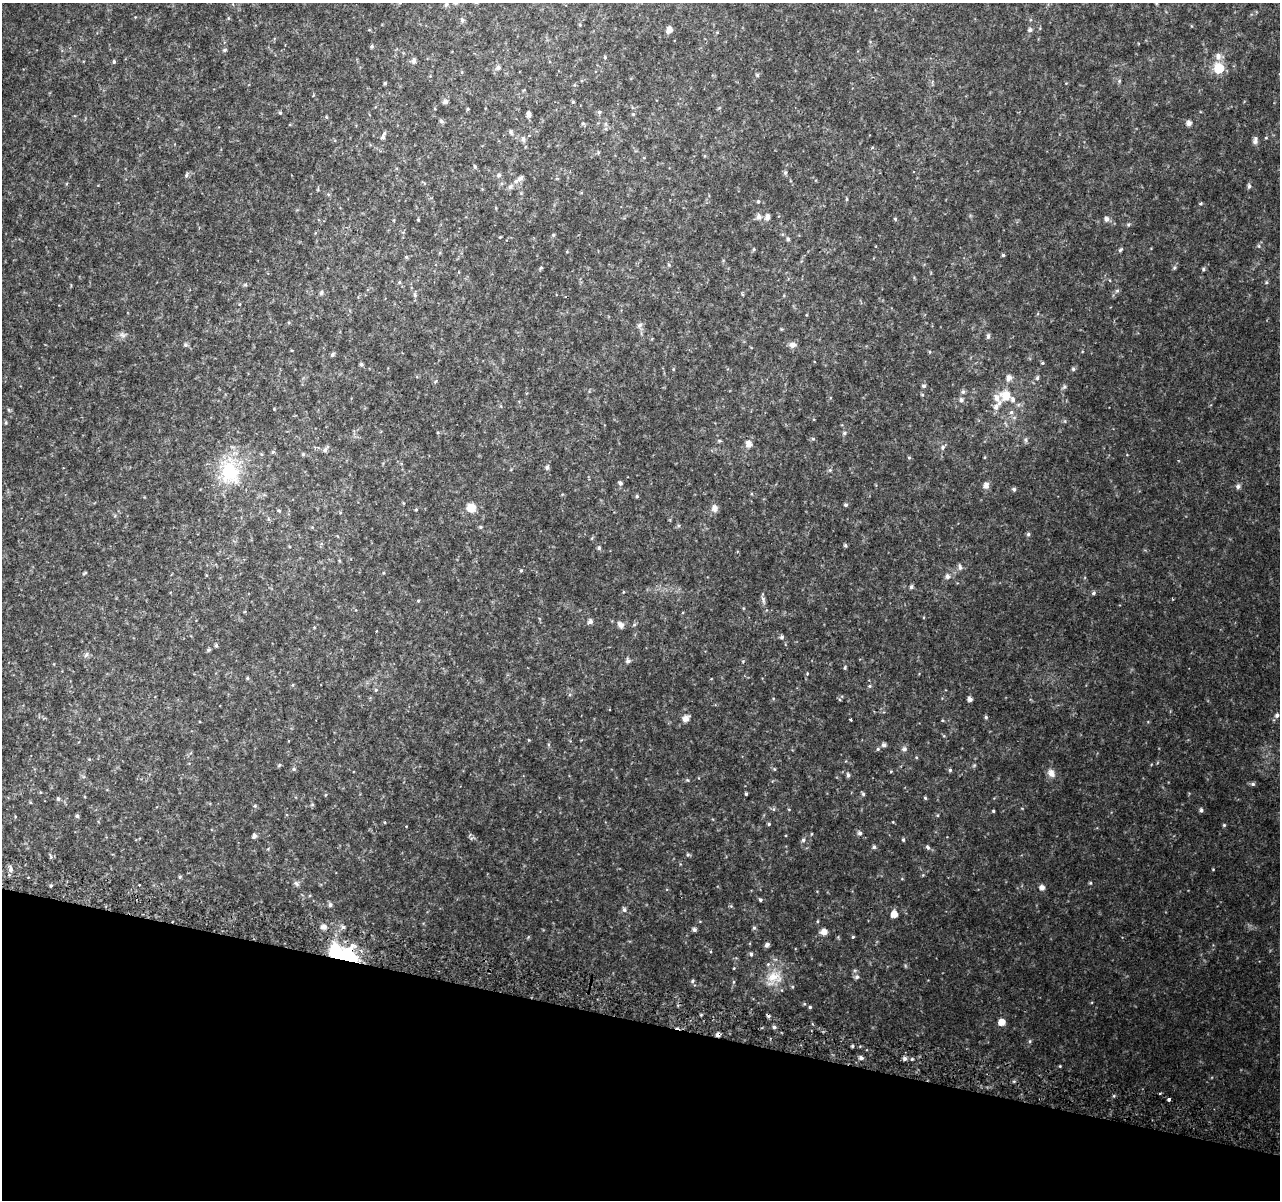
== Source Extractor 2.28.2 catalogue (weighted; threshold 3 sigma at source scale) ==
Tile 15 of 4 x 4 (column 3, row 4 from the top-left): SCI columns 2598-3875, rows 267-1464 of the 5195 x 5393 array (HDU 1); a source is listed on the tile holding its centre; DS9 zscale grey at full resolution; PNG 1282 x 1202 px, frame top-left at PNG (2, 3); no overlay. Shown black and unused: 15% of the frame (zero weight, under 2 of 3 exposures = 3% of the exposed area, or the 3 px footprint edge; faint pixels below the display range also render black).
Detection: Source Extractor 2.28.2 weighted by HDU 2 'WHT'; one run over the whole footprint, this tile lists its part. Background 0.0588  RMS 0.0091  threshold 0.0411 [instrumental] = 3 sigma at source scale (4.5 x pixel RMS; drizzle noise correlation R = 1.50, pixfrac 1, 0.0396/0.0396 arcsec/px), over >= 5 px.
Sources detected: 192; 3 inside a brighter object's white glare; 2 cosmic-ray / hot-pixel residue — not listed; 2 inside a brighter listed object's ellipse — not listed separately; the other 185 listed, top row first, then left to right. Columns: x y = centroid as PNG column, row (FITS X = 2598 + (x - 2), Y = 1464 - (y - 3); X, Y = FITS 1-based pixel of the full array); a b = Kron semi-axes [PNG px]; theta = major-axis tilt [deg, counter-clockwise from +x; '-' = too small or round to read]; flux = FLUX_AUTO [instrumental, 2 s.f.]
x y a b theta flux
446 4 6 5 - 1.5
462 20 6 5 - 1.8
580 25 4 3 - 0.7
669 29 6 5 - 5.9
1030 30 6 5 - 1.9
372 46 5 4 - 1.3
224 50 5 4 - 1.1
1218 56 9 7 88 4.1
605 57 4 4 - 0.92
414 61 6 5 - 2.7
114 62 5 4 - 1.3
498 68 6 5 - 2.6
1219 68 7 6 - 28
757 75 6 3 -72 0.95
385 83 4 3 - 1.1
445 101 6 5 - 2.7
573 102 4 3 - 0.94
467 109 5 3 - 0.86
599 112 5 5 - 1.4
280 113 5 3 - 0.92
528 114 5 4 - 3.5
633 114 4 4 - 0.83
441 121 6 5 - 1.6
583 123 6 3 18 1
1189 123 5 5 - 3.4
511 132 6 4 -88 1.3
383 137 7 5 61 2.2
1256 138 8 6 55 2.7
523 139 6 5 - 2.3
475 167 5 4 - 1.1
785 173 5 4 - 1.4
186 175 6 5 - 1.4
499 175 6 5 - 2
520 178 10 6 37 3.3
1249 186 6 5 - 1.6
510 187 7 5 73 2.1
847 199 5 3 - 0.82
758 201 4 4 - 1
759 216 7 6 - 3.1
767 217 7 5 82 3.1
895 219 5 4 - 0.94
1106 219 6 5 - 3
1128 225 5 4 - 1.1
553 235 5 4 - 0.89
788 239 5 4 - 1.6
1259 246 6 3 -71 0.98
754 249 5 3 - 0.88
1120 250 8 4 36 1.3
1003 255 4 4 - 1.2
406 257 5 4 - 1.1
541 268 5 4 - 0.99
1203 269 5 4 - 1.1
399 282 5 4 - 1
1266 282 5 3 - 0.95
1117 291 6 4 1 1.2
321 292 6 5 - 1.4
415 295 5 5 - 1.5
640 325 7 4 71 1.7
122 335 8 5 -44 2.2
988 336 6 4 88 1.9
185 345 6 5 - 1.6
793 345 8 6 -5 3.7
332 355 5 5 - 1.6
1042 363 4 3 - 0.82
361 364 5 4 - 1.5
1073 369 5 5 - 1.3
1009 378 9 7 78 3.4
1037 378 6 4 75 1.5
924 386 5 5 - 1.8
1064 387 6 4 44 1.4
963 392 6 5 - 1.6
1005 395 14 13 - 13
961 400 6 5 - 1.9
996 407 9 8 - 4.5
1011 412 6 5 - 1.6
844 433 6 5 - 1.4
813 439 5 5 - 1.1
1026 440 7 4 -88 1.4
719 441 6 4 18 0.9
749 444 6 6 - 5.9
943 447 7 6 - 2
325 450 7 5 74 2.1
273 452 5 4 - 1.1
303 454 5 5 - 1
909 457 4 4 - 0.92
547 467 6 5 - 1.7
830 470 5 5 - 1.1
230 472 23 18 -64 43
620 483 5 5 - 1.7
986 485 7 6 - 4.5
1238 486 6 5 - 2.3
1014 489 5 5 - 1.7
637 496 5 4 - 1.1
846 505 5 4 - 1.5
471 508 10 9 - 9.5
714 508 10 8 90 3.7
416 509 5 3 - 0.75
480 527 5 4 - 0.99
1028 534 5 5 - 1.4
845 546 4 4 - 1.2
599 548 5 5 - 1.6
960 567 9 5 -78 1.9
521 570 4 4 - 0.93
947 576 6 5 - 2.8
911 587 5 4 - 1.6
1093 593 5 4 - 1.2
763 599 8 6 -87 2.3
418 601 4 4 - 0.85
590 621 6 5 - 2.7
620 625 9 6 -41 2.8
782 637 6 5 - 1.5
216 645 5 4 - 1.4
209 650 4 4 - 1.3
86 655 8 4 59 1.6
628 661 6 5 - 2
845 668 5 3 - 0.94
247 678 4 4 - 0.95
870 686 5 3 - 0.98
376 690 5 4 - 1.1
970 699 4 4 - 3.2
1277 715 5 5 - 2.2
986 717 4 4 - 1.2
685 718 8 7 - 4.6
851 719 3 3 - 3.2
883 745 5 5 - 2
878 749 5 4 - 1
904 749 7 6 - 2.2
279 765 5 4 - 1
294 769 5 5 - 1.4
774 769 5 3 - 0.77
950 770 4 4 - 1.2
891 771 4 3 - 0.79
1051 773 11 8 -66 4.8
848 775 5 4 - 1.7
1253 784 5 5 - 1.7
746 794 4 3 - 0.96
863 794 5 5 - 1.3
925 798 5 4 - 0.96
58 799 5 4 - 1.5
312 804 5 5 - 1.1
773 809 5 5 - 1.3
1201 810 5 4 - 1.7
993 811 3 3 - 0.93
77 816 6 4 -65 1.3
769 824 4 4 - 0.98
1224 825 5 4 - 0.94
860 833 5 5 - 2.3
254 836 5 4 - 2.8
803 840 6 5 - 1.7
903 840 4 4 - 0.99
874 847 5 4 - 1.6
928 847 7 5 -41 1.7
688 855 5 5 - 1.2
10 870 6 6 - 2.8
180 877 6 3 -72 0.87
296 883 7 5 -43 1.9
1090 883 5 3 - 0.75
139 885 3 3 - 1.4
1042 888 5 5 - 3.8
760 900 5 4 - 1.3
330 905 6 5 - 1.9
624 910 6 5 - 1.9
894 914 6 6 - 7.4
324 927 6 5 - 3.9
343 927 5 5 - 1.9
754 928 5 5 - 1.5
694 930 5 4 - 2.1
824 932 7 6 - 5.4
853 937 4 3 - 0.8
767 945 6 5 - 2.6
751 954 5 4 - 1.4
350 958 27 16 -89 40
774 977 22 14 -2 16
857 977 6 6 - 2.1
693 981 5 4 - 1.3
810 1007 4 4 - 1.2
1001 1022 5 5 - 9.2
774 1027 4 4 - 1.7
718 1035 5 4 - 2.8
1030 1041 6 4 71 1
852 1046 5 3 - 1
861 1058 5 4 - 2.4
905 1059 5 5 - 2.1
1060 1066 4 3 - 0.68
1169 1099 3 3 - 5.2
Overlapping masked pixels (flux is a lower limit): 2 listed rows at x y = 350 958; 718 1035